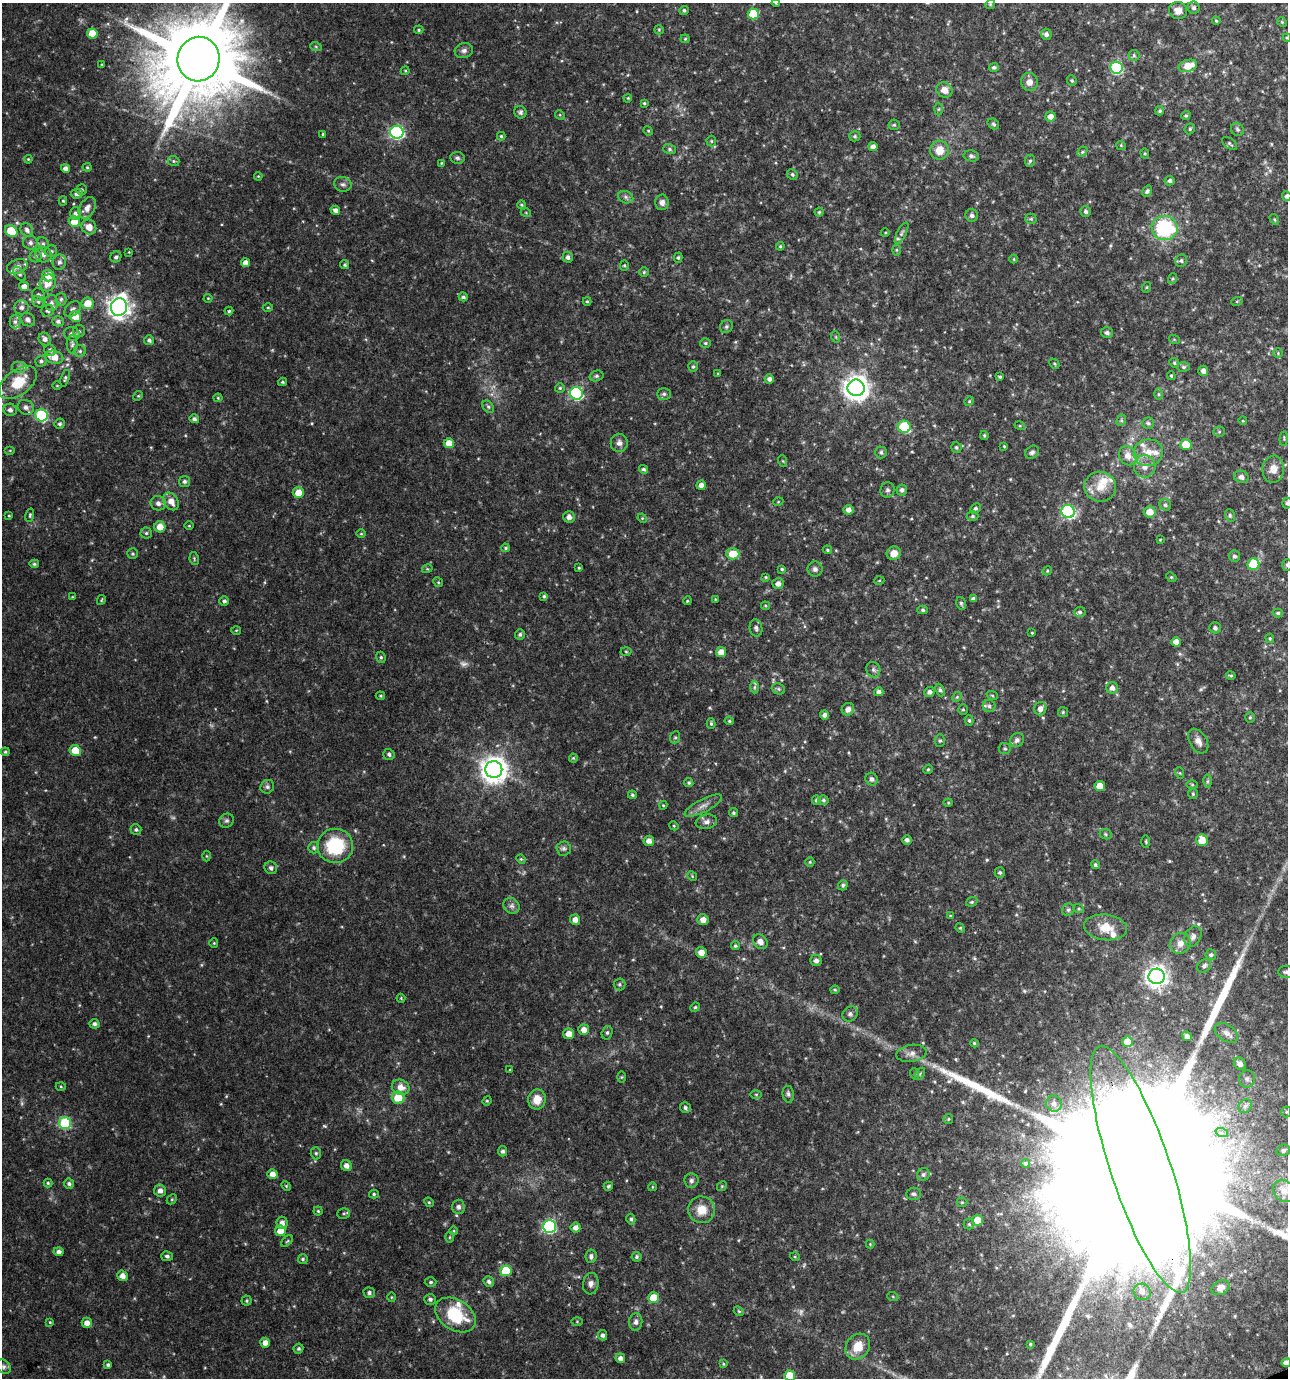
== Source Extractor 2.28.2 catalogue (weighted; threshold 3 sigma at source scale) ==
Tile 6 of 4 x 4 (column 2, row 2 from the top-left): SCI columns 1362-2647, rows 2756-4131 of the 5349 x 5509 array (HDU 1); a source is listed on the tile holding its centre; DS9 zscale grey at full resolution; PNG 1290 x 1380 px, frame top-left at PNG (2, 3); each listed source drawn as its Kron ellipse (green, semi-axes under 4 px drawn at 4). Shown black and unused: <1% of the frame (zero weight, under 3 of 4 exposures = <1% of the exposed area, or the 3 px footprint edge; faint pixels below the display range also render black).
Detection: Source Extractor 2.28.2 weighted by HDU 2 'WHT'; one run over the whole footprint, this tile lists its part. Background 0.0481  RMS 0.0052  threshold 0.0234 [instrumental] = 3 sigma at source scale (4.5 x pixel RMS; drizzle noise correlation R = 1.50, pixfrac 1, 0.0396/0.0396 arcsec/px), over >= 5 px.
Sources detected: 484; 6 too faint to see at this stretch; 2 long thin detections or spike segments (spike, bleed or trail) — neither listed nor drawn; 16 inside a brighter listed object's ellipse — not listed separately; the other 460 listed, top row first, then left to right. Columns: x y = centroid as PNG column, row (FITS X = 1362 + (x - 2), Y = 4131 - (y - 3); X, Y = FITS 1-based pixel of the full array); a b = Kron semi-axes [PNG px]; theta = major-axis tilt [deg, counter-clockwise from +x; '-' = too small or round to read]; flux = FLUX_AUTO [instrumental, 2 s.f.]
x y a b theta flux
776 3 4 4 - 0.56
990 4 5 4 - 0.61
1194 8 6 6 - 1.4
684 10 5 4 - 1
1178 10 9 8 - 4.2
753 14 6 5 - 20
1216 21 4 3 - 0.6
1282 22 5 4 - 0.62
419 30 5 4 - 0.64
659 30 5 4 - 0.6
92 33 5 5 - 11
1046 34 5 5 - 1.8
1287 38 4 4 - 0.62
685 39 4 4 - 0.6
316 47 6 3 -19 0.65
464 51 9 7 16 2
1134 55 5 5 - 0.88
199 59 22 21 - 8900
102 64 3 3 - 0.54
1188 66 9 6 17 8.3
994 67 5 4 - 1.2
1116 68 6 6 - 62
405 71 4 4 - 0.55
1072 80 5 5 - 0.84
1029 82 9 8 - 3.6
944 90 8 7 - 4.4
628 98 4 3 - 0.48
644 103 4 4 - 0.67
938 109 6 4 88 0.81
1160 111 4 4 - 0.84
520 112 6 6 - 1.2
560 115 5 4 - 0.59
1050 116 5 5 - 3.4
1186 116 5 4 - 0.77
993 124 6 5 - 0.92
894 125 5 5 - 0.79
1190 129 6 5 - 0.85
1237 129 7 6 - 1.2
648 131 5 4 - 0.56
397 132 7 6 - 100
323 134 3 3 - 0.71
501 136 4 4 - 0.69
855 136 5 5 - 0.89
711 141 5 5 - 0.72
1230 143 9 5 -37 0.93
1121 145 5 4 - 0.55
873 147 4 4 - 2.5
669 149 6 5 - 1
939 150 9 9 - 8
1082 152 6 4 46 0.78
1145 153 5 4 - 0.62
971 156 8 5 -10 1.2
457 158 7 5 -6 1.2
28 159 4 3 - 0.52
173 161 6 5 - 0.86
1030 161 6 5 - 1
441 163 4 3 - 0.5
87 167 4 4 - 0.64
66 168 5 4 - 2.2
792 174 5 5 - 0.95
258 176 4 3 - 0.43
1170 181 5 5 - 1.3
343 184 9 7 -12 1.7
81 190 5 5 - 0.92
1147 191 6 4 54 1.2
77 194 6 5 - 1.6
1287 196 5 4 - 1.4
626 197 8 6 -24 1.5
63 201 4 4 - 0.66
662 202 8 7 - 2.3
521 205 4 4 - 0.74
87 208 12 7 61 3.7
335 210 5 4 - 2.1
1085 211 5 5 - 1.3
819 212 4 4 - 0.7
75 213 6 5 - 1.9
526 213 5 3 - 0.49
972 215 6 6 - 1.4
1031 219 5 5 - 0.84
1274 219 6 3 -59 0.69
74 222 6 5 - 11
89 227 8 7 - 5.2
1165 228 13 12 - 46
27 230 7 6 - 1.9
11 231 7 5 -45 18
885 233 4 3 - 0.46
902 233 12 4 62 1.4
30 243 7 7 - 2.1
43 244 7 5 -68 1.2
780 246 4 4 - 0.66
896 250 6 4 90 0.75
51 251 6 6 - 1.2
129 252 3 3 - 0.36
43 255 8 8 - 2.9
35 256 6 6 - 1.1
116 257 6 5 - 1.4
568 257 5 5 - 1.6
678 258 5 4 - 0.83
1014 259 4 4 - 0.51
1181 261 6 6 - 1.3
59 262 8 6 71 1.9
245 263 4 4 - 3.3
345 265 5 4 - 0.9
624 265 5 4 - 0.71
17 266 10 7 20 2.3
644 272 4 4 - 0.63
19 274 8 5 -52 1.2
48 276 6 6 - 7.8
1172 279 5 3 - 0.69
48 283 8 7 - 6
24 286 5 4 - 2.9
1147 287 5 3 - 0.51
38 295 6 6 - 1.5
463 297 4 4 - 1.2
208 298 4 4 - 0.49
61 299 6 5 - 1.1
587 301 4 4 - 0.6
1237 301 6 3 19 0.53
38 302 6 5 - 1.1
51 303 8 7 - 2.2
87 303 6 6 - 7.7
21 307 7 7 - 2
119 307 9 8 - 370
268 307 5 3 - 0.57
72 309 9 6 41 1.5
48 311 6 6 - 1.4
229 311 4 4 - 0.78
75 316 6 5 - 7
28 320 7 6 - 1.9
58 321 6 5 - 1.5
15 322 7 5 90 1.4
726 327 7 6 - 1.2
79 331 6 6 - 1.1
1107 333 6 5 - 1.6
72 334 8 6 -19 2.3
836 337 6 3 -72 0.58
45 339 7 5 -57 2.2
1174 339 5 3 - 0.5
149 340 5 5 - 1.4
705 343 5 4 - 0.79
72 344 9 5 -88 1.4
50 350 6 5 - 1.6
80 351 6 6 - 1.1
1278 353 5 5 - 0.69
54 357 9 6 -12 6.3
41 361 5 5 - 1.2
1174 363 5 4 - 0.72
1054 364 6 3 -46 0.6
693 366 5 4 - 0.83
19 367 8 6 0 1.4
1183 367 6 5 - 0.85
1203 371 5 5 - 2.5
718 374 3 3 - 0.43
596 376 7 5 15 1
1171 376 4 3 - 0.61
1000 377 4 3 - 0.75
65 378 8 4 73 1.1
769 379 4 4 - 2
18 382 22 12 37 17
282 382 4 4 - 0.73
57 386 5 3 - 0.47
560 388 5 5 - 0.74
856 388 8 8 - 500
576 393 6 6 - 81
664 394 7 6 - 1.4
1159 394 6 4 -90 0.76
138 396 5 4 - 0.66
218 398 4 4 - 0.55
969 401 5 4 - 0.66
26 407 8 7 - 2.5
488 407 7 5 -49 1
10 410 7 6 - 1.8
41 415 6 6 - 53
194 419 5 4 - 1.3
1121 420 6 4 63 0.82
1243 421 4 3 - 0.4
1148 423 6 6 - 1.1
60 424 5 5 - 1.2
1020 426 5 3 - 0.53
904 427 6 6 - 34
1219 432 5 5 - 0.81
984 435 4 3 - 0.74
1284 439 7 2 85 0.57
449 443 5 5 - 5.7
619 443 9 8 - 2.2
1186 445 5 5 - 11
1004 446 3 3 - 0.47
956 447 5 5 - 0.87
10 450 5 3 - 0.51
881 452 6 6 - 1.2
1032 452 7 6 - 1.4
1148 453 15 13 9 8.3
1128 456 10 8 -62 4.4
783 461 6 3 -71 0.57
1145 466 11 10 - 4.8
643 469 5 4 - 1.1
1273 469 13 11 82 5
1241 477 7 6 - 2.1
184 481 5 5 - 1.4
701 485 5 4 - 2.9
1100 487 16 15 - 9.6
887 490 8 7 - 1.5
902 490 5 5 - 1.8
298 493 5 5 - 6.3
171 501 9 7 -55 5.1
778 502 5 3 - 0.47
158 503 7 7 - 2.4
1287 503 5 5 - 1
1165 505 6 5 - 1.2
975 508 6 4 43 1
848 510 5 5 - 2.6
1068 511 7 6 - 82
1150 512 6 5 - 6.4
30 515 7 4 77 0.78
1230 515 6 5 - 0.78
9 516 4 3 - 0.49
973 516 6 5 - 0.94
569 517 6 5 - 2.5
642 518 5 4 - 0.51
189 526 5 3 - 0.47
160 527 5 5 - 6.5
146 533 5 5 - 0.97
361 534 5 3 - 0.49
1160 540 4 2 - 0.41
505 548 4 3 - 0.63
827 550 5 3 - 0.64
894 553 7 6 - 5.6
132 554 5 5 - 0.8
733 554 7 5 -2 9.8
1234 556 6 5 - 1.4
194 558 6 4 -80 0.72
34 564 5 4 - 0.83
1253 564 6 6 - 27
1287 565 6 5 - 0.93
579 568 4 3 - 0.61
427 569 5 3 - 0.53
782 569 4 4 - 0.65
815 569 7 7 - 1.8
1047 571 5 3 - 0.57
766 577 3 3 - 0.53
1171 577 5 4 - 0.68
879 581 5 3 - 0.44
438 582 5 4 - 0.62
778 584 5 5 - 2.7
544 596 4 4 - 0.83
72 597 4 3 - 0.46
715 599 4 3 - 0.43
973 599 4 4 - 1.8
101 600 5 3 - 0.55
224 601 5 4 - 1.4
687 601 4 3 - 0.57
961 603 6 5 - 0.94
765 606 4 4 - 0.52
923 610 5 4 - 0.96
1080 612 5 5 - 0.99
1278 613 5 4 - 0.98
756 628 8 6 -82 1.8
1215 628 6 5 - 1.5
236 630 5 3 - 0.51
1032 633 3 3 - 0.53
520 634 5 5 - 1.1
1270 638 5 4 - 0.64
1176 642 5 4 - 4.5
626 651 5 3 - 0.61
721 652 5 5 - 4.8
381 657 6 4 -68 0.84
873 670 8 7 - 1.6
1231 676 4 3 - 0.67
754 687 6 4 89 0.91
1112 688 6 6 - 2.6
778 689 7 5 -21 1
940 690 6 4 -67 1.1
879 692 5 4 - 1.8
929 692 5 4 - 1.7
992 695 6 3 -19 0.62
380 696 5 4 - 0.62
957 697 5 4 - 0.68
989 706 6 6 - 1.4
848 709 6 6 - 2.5
1040 709 7 6 - 3.1
963 710 5 4 - 0.68
1063 712 5 5 - 0.72
825 715 4 4 - 1.7
1250 717 5 4 - 0.75
969 720 5 4 - 0.83
729 721 5 4 - 0.73
711 724 5 4 - 0.75
675 737 6 5 - 0.86
1017 740 7 6 - 2
940 741 6 5 - 0.86
1198 741 13 8 -59 3.6
1005 749 6 6 - 0.88
75 750 6 5 - 9.2
5 752 4 4 - 0.8
389 754 6 5 - 1.3
573 758 4 4 - 0.55
928 769 5 4 - 0.72
494 770 8 8 - 590
1180 773 6 3 -71 0.51
872 779 6 6 - 1.7
1207 781 6 4 89 0.82
689 783 5 4 - 0.85
1192 785 6 4 -2 0.72
1100 786 5 5 - 5.8
267 787 7 6 - 1.3
1193 794 5 5 - 0.76
632 795 4 4 - 0.86
816 800 5 4 - 1
823 800 5 5 - 1.1
948 803 4 4 - 0.51
663 805 4 4 - 0.52
703 806 21 6 27 3.8
733 813 5 4 - 0.84
226 821 7 6 - 1.4
706 822 11 7 11 2.1
674 826 5 3 - 0.57
136 829 5 5 - 1.1
1106 834 6 5 - 0.84
907 840 5 5 - 1.6
1202 840 6 5 - 7.1
649 841 5 5 - 3.1
1146 842 6 3 -90 0.62
335 846 18 17 - 30
314 848 6 5 - 1.2
564 848 7 7 - 1.4
206 856 5 3 - 0.49
521 859 5 4 - 0.58
810 862 5 4 - 0.61
1095 865 5 4 - 0.97
271 868 6 6 - 1.6
1000 872 5 5 - 1
692 876 5 4 - 0.54
843 885 5 4 - 1.1
972 902 6 4 20 0.83
512 906 8 7 - 2
1079 909 5 3 - 0.64
1068 910 6 5 - 1.2
950 916 4 4 - 0.49
575 920 5 5 - 3.3
703 920 5 5 - 3.5
1106 927 21 12 -7 10
960 928 5 4 - 0.63
1193 937 11 8 64 2.4
760 942 8 6 -47 3.1
214 943 4 4 - 0.62
1180 943 11 10 - 4.1
735 946 4 4 - 0.81
701 952 5 5 - 4.4
1211 955 5 5 - 1.1
816 960 6 5 - 1.9
1204 966 8 6 42 1.6
1286 972 8 6 -1 1.6
1157 976 8 7 - 340
619 984 6 6 - 1.1
835 990 4 4 - 0.65
401 998 4 4 - 0.51
695 1007 5 4 - 0.71
850 1014 8 7 - 1.5
94 1024 5 4 - 1.5
584 1030 5 5 - 3.6
607 1033 7 5 75 1
1226 1033 13 8 -34 2.6
569 1034 5 5 - 4.7
1187 1036 5 4 - 1.8
1127 1042 5 5 - 8.3
974 1043 4 4 - 0.69
911 1053 15 8 9 3.4
1240 1064 6 5 - 2.7
510 1069 3 2 - 0.48
915 1074 6 3 -72 0.62
920 1074 7 4 58 0.89
621 1077 6 4 89 0.55
1247 1079 9 8 - 2
61 1086 5 3 - 0.57
401 1087 9 7 -23 4.8
756 1094 6 4 0 0.6
788 1094 8 5 -81 1.4
398 1098 6 6 - 12
537 1100 10 9 - 6.6
487 1101 5 4 - 0.65
1054 1104 8 7 - 2.8
1245 1106 7 6 - 1.6
685 1108 5 5 - 1.1
1286 1112 5 5 - 0.7
948 1119 5 5 - 0.69
65 1123 6 6 - 47
1222 1133 6 4 -18 1.1
1283 1150 7 5 17 1.4
503 1151 5 4 - 1.3
316 1153 6 5 - 0.94
1025 1163 4 4 - 0.72
346 1166 5 5 - 3
1141 1169 130 30 -71 160000
272 1174 5 5 - 3.7
923 1174 7 6 - 1.5
691 1181 7 7 - 1.6
48 1183 4 4 - 0.69
69 1184 5 5 - 1.2
286 1186 5 4 - 0.6
608 1186 5 4 - 0.87
722 1186 5 4 - 0.69
652 1187 4 3 - 0.38
160 1191 6 6 - 2.7
1284 1191 12 10 -40 4.9
374 1194 5 4 - 0.78
913 1194 7 6 - 1.4
172 1199 6 4 45 0.72
429 1202 5 4 - 0.62
962 1202 5 5 - 0.67
458 1207 7 6 - 1.6
702 1210 13 13 - 8.4
318 1211 4 4 - 0.67
344 1213 6 5 - 0.86
631 1219 5 4 - 1
977 1220 5 5 - 7.8
282 1223 6 5 - 2.9
969 1224 5 5 - 0.9
549 1226 6 6 - 92
576 1228 5 5 - 2.8
280 1231 5 5 - 6.5
454 1231 4 3 - 0.41
450 1237 5 3 - 0.53
287 1241 7 4 44 0.72
870 1244 4 4 - 0.56
59 1252 5 4 - 2
167 1256 6 5 - 1.4
591 1256 7 5 83 1.7
637 1257 5 5 - 1.1
795 1257 5 3 - 0.49
303 1259 5 5 - 0.87
506 1271 5 5 - 22
122 1276 5 5 - 3.3
489 1281 6 5 - 1.5
431 1282 6 4 2 0.95
591 1284 11 8 83 2.5
1221 1288 9 7 27 3
1142 1292 8 8 - 2.4
369 1293 5 5 - 1.4
391 1297 5 3 - 0.48
893 1297 5 3 - 0.52
653 1298 5 5 - 12
430 1299 6 5 - 1.3
246 1301 5 5 - 0.83
739 1311 5 4 - 0.66
455 1315 22 15 -33 25
577 1321 5 3 - 0.52
50 1322 4 4 - 0.55
636 1322 9 6 85 2
87 1323 5 5 - 3.5
602 1335 5 4 - 1.7
265 1343 5 4 - 3.4
1030 1344 3 2 - 0.45
858 1347 14 11 53 9.6
298 1349 5 4 - 1
620 1358 5 4 - 2
1286 1363 4 4 - 3
723 1364 4 3 - 0.53
108 1365 4 4 - 1
4 1367 8 6 -45 1.3
790 1375 5 5 - 13
Overlapping masked pixels (flux is a lower limit): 1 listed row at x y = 1141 1169
Isophote crosses this tile's border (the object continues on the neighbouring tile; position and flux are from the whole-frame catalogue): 10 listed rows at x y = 776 3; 1287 38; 199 59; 1287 196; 1287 503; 1287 565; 1286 972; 1141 1169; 1286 1363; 790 1375